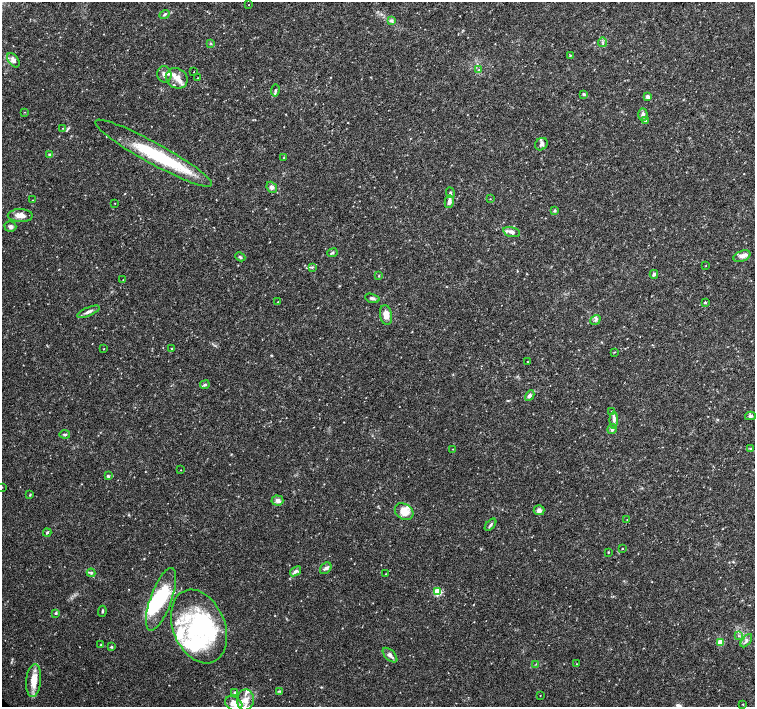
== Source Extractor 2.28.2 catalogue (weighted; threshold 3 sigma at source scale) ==
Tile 10 of 4 x 4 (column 2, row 3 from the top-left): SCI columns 1509-3013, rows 1568-2976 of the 6033 x 6019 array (HDU 1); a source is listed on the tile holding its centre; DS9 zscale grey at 2 x 2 block average (1 PNG px = mean of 2 x 2 image px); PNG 757 x 709 px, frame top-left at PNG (2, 2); each listed source drawn as its Kron ellipse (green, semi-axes under 4 px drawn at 4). Shown black and unused: <1% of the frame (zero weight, under 3 of 4 exposures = <1% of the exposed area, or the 3 px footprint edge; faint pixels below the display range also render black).
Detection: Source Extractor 2.28.2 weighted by HDU 2 'WHT'; one run over the whole footprint, this tile lists its part. Background 0.0374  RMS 0.0037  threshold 0.0167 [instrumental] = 3 sigma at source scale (4.5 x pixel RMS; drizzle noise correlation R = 1.50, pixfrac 1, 0.0396/0.0396 arcsec/px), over >= 5 px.
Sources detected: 115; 4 inside a brighter object's white glare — neither listed nor drawn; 15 inside a brighter listed object's ellipse — not listed separately; the other 96 listed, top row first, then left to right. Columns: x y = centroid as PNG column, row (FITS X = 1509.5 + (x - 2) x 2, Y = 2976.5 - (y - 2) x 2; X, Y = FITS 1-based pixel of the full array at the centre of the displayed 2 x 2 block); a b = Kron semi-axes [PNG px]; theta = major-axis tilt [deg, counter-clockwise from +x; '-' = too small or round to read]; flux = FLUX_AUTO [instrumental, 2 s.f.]
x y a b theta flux
249 5 2 2 - 0.28
164 14 5 3 - 1.5
391 21 4 3 - 1.4
603 42 5 2 - 1.1
211 43 4 2 - 0.77
570 55 4 3 - 0.69
13 60 8 5 -54 4.3
479 70 3 3 - 0.54
194 72 2 2 - 0.54
164 74 8 7 - 4.1
177 78 11 9 -31 8.8
198 78 2 2 - 0.35
275 90 6 3 81 1.4
583 94 4 3 - 1
648 97 4 4 - 2.1
25 112 2 2 - 0.33
643 114 6 4 -87 2.6
645 121 4 3 - 0.9
63 128 2 2 - 0.39
541 144 7 5 40 2.6
153 153 66 10 -29 66
49 154 4 3 - 1
284 158 2 2 - 0.72
272 187 6 5 - 2.8
450 193 5 3 - 1.4
490 199 2 2 - 0.29
33 200 2 2 - 0.33
449 202 6 4 79 3.8
115 203 2 2 - 0.32
555 210 4 3 - 0.96
20 216 12 6 -1 6.3
10 227 6 5 - 2.3
511 232 9 4 -13 3.2
332 253 5 3 - 1.4
742 256 9 5 21 3.8
240 257 5 3 - 1.3
706 265 2 2 - 0.31
312 267 4 3 - 0.94
654 274 4 3 - 1.8
379 276 3 2 - 0.52
123 280 2 2 - 0.34
372 298 7 3 -16 1.9
278 302 3 2 - 0.51
705 302 3 2 - 0.73
88 312 12 3 23 3.2
386 315 10 6 -80 7
595 320 5 3 - 1.5
104 349 2 2 - 0.39
171 349 2 2 - 0.45
614 352 3 2 - 0.48
527 362 2 2 - 0.4
205 385 5 3 - 1.5
530 395 6 4 60 2.5
612 411 2 2 - 0.43
750 416 5 4 - 1.9
614 420 8 4 88 2.6
612 429 5 4 - 2.2
65 434 5 3 - 1.3
453 449 2 2 - 0.34
751 449 4 3 - 0.89
181 470 2 2 - 0.28
108 476 4 3 - 1.3
2 487 2 2 - 0.31
30 495 3 2 - 0.64
277 500 6 5 - 3.4
539 510 5 5 - 3
404 512 10 7 -34 11
627 519 2 2 - 0.31
491 525 7 3 48 1.5
47 533 4 2 - 1.1
622 548 2 2 - 0.35
608 552 2 2 - 0.63
326 568 6 5 - 2.2
295 571 6 4 37 2.3
91 573 4 4 - 1.4
386 574 3 2 - 0.34
437 592 3 3 - 31
161 599 33 10 70 44
102 611 5 2 - 0.9
56 613 4 3 - 1.2
199 626 38 26 -68 120
738 636 3 2 - 0.65
746 641 7 3 50 1.9
720 642 3 3 - 20
101 645 3 3 - 0.83
111 647 3 3 - 0.96
390 655 9 5 -44 3.7
536 664 3 2 - 0.49
577 664 2 2 - 0.32
34 681 16 7 85 12
280 691 4 2 - 0.79
235 692 3 3 - 1
540 695 2 2 - 0.33
245 700 10 8 83 8.5
234 703 9 7 -27 10
743 704 3 2 - 0.56
Isophote crosses this tile's border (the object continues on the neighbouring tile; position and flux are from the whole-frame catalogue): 1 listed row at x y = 2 487
Diffuse or blended objects may show on this block-average render without a row.